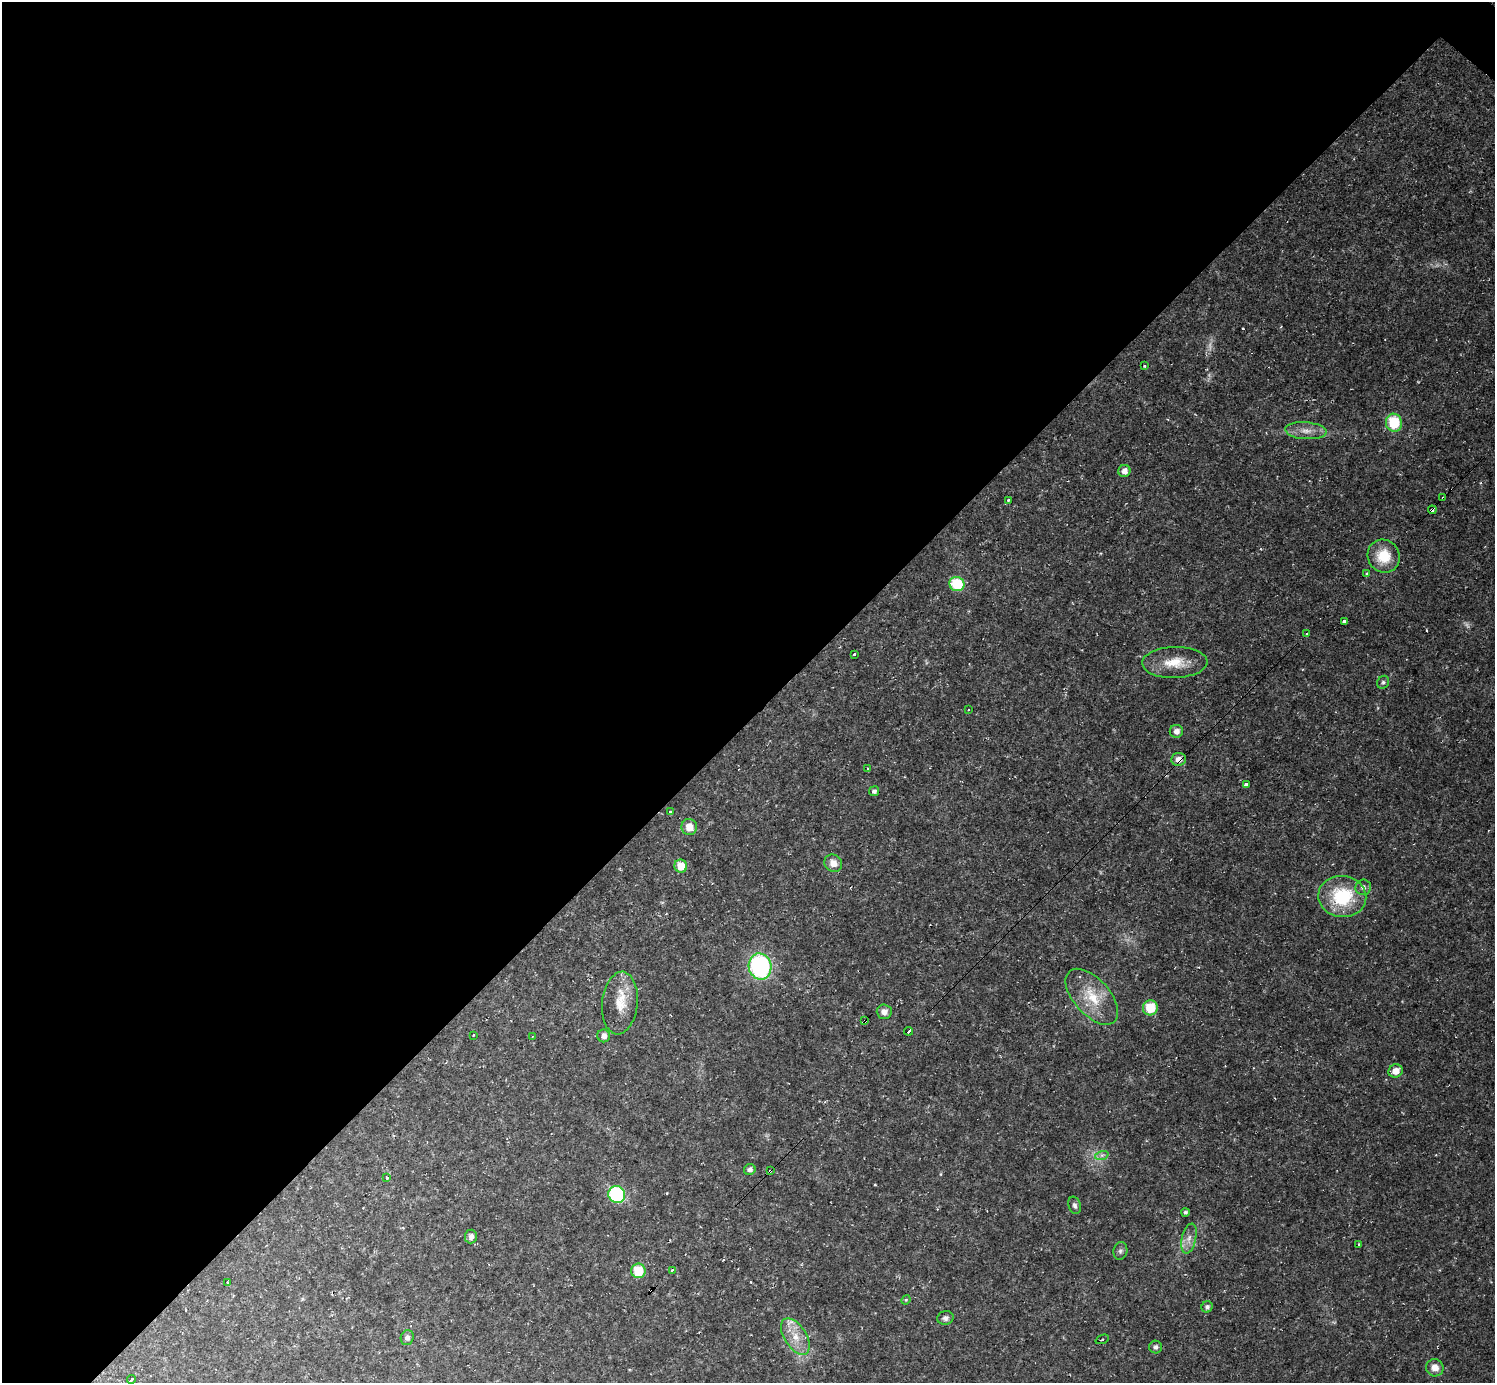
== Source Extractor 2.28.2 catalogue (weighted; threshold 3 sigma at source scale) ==
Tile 5 of 4 x 4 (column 1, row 2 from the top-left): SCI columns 1-1493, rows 2916-4296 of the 5971 x 5973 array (HDU 1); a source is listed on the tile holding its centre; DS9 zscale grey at full resolution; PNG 1497 x 1385 px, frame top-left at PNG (2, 2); each listed source drawn as its Kron ellipse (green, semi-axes under 4 px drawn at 4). Shown black and unused: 52% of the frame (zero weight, under 2 of 3 exposures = <1% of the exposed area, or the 3 px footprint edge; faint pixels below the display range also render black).
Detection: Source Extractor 2.28.2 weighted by HDU 2 'WHT'; one run over the whole footprint, this tile lists its part. Background 0.0316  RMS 0.0069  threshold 0.031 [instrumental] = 3 sigma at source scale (4.5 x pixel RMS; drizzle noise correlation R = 1.50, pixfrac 1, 0.05/0.05 arcsec/px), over >= 5 px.
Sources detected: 72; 3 too faint to see at this stretch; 5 cosmic-ray / hot-pixel residue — neither listed nor drawn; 3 inside a brighter listed object's ellipse — not listed separately; the other 61 listed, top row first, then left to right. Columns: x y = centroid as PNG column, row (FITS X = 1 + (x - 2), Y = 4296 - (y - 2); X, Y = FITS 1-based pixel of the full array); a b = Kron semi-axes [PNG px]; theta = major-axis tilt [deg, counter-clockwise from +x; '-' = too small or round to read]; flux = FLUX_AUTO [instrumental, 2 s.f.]
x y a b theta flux
1144 366 3 3 - 1.5
1394 423 9 8 - 28
1306 431 21 8 -4 7.6
1124 471 6 6 - 4.6
1443 498 4 3 - 17
1008 500 3 3 - 1.5
1432 510 4 3 - 2.9
1384 556 17 15 -56 19
1367 574 4 3 - 1.3
957 584 7 7 - 35
1344 621 3 3 - 38
1307 634 3 3 - 1.9
854 654 3 3 - 2
1175 662 32 15 1 18
1383 682 7 5 58 1.5
968 710 2 2 - 0.74
1176 731 6 6 - 4
1179 759 7 6 - 5.8
868 769 4 3 - 0.54
1246 784 3 3 - 6.4
874 791 5 5 - 1.8
670 812 3 3 - 1.6
689 827 8 8 - 8.2
833 863 9 8 - 6.3
681 866 6 6 - 11
1363 887 8 7 - 2.4
1342 896 24 20 -8 44
760 966 13 11 -77 99
1092 997 34 18 -48 23
620 1003 31 17 84 18
1150 1008 7 7 - 19
884 1012 7 7 - 3.8
865 1020 3 3 - 3
909 1031 4 3 - 7.2
473 1035 3 2 - 1.1
604 1036 6 6 - 4
532 1037 3 2 - 0.47
1396 1071 7 6 - 6.4
1102 1155 7 4 18 1.8
750 1169 6 5 - 2.9
770 1171 4 3 - 3.2
387 1178 3 2 - 0.65
617 1194 9 8 - 75
1075 1205 9 6 -71 2.4
1185 1212 4 3 - 1.7
471 1236 7 6 - 3.3
1189 1239 15 7 77 5.2
1359 1244 3 3 - 0.68
1120 1251 9 7 79 2
672 1270 3 2 - 0.98
638 1271 7 7 - 19
228 1282 3 3 - 2.4
906 1300 5 4 - 0.83
1207 1307 6 5 - 1.8
945 1318 8 7 - 2.4
795 1336 20 11 -58 12
407 1338 7 6 - 2.6
1102 1339 7 3 22 0.85
1155 1347 6 6 - 2.2
1435 1368 9 8 - 6.2
131 1380 4 3 - 2.4
Overlapping masked pixels (flux is a lower limit): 5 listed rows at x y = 1443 498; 1432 510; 1179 759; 865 1020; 770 1171